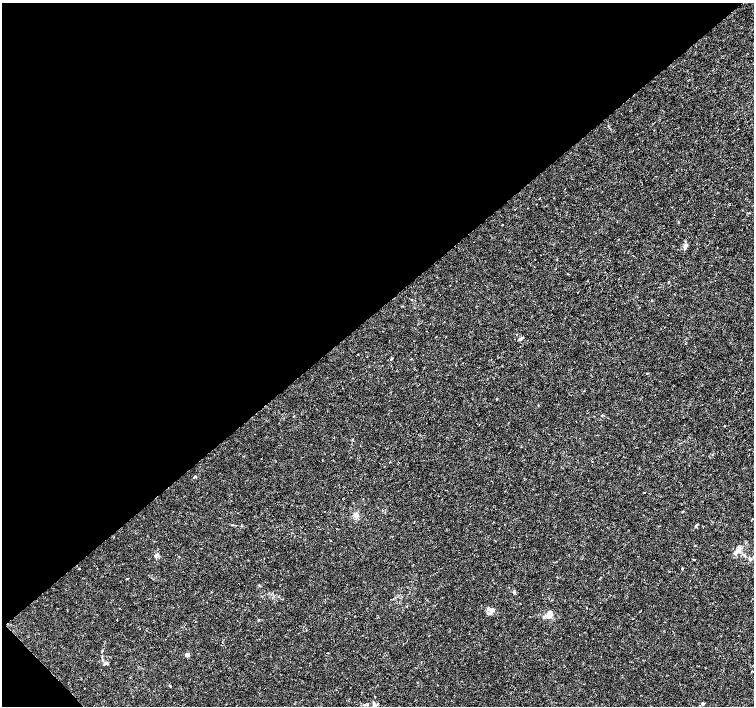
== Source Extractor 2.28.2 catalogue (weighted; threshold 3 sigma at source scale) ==
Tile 5 of 4 x 4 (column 1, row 2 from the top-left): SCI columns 1-1504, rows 2965-4372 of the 6022 x 5995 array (HDU 1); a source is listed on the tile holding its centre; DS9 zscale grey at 2 x 2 block average (1 PNG px = mean of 2 x 2 image px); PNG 756 x 708 px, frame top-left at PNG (2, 3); no overlay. Shown black and unused: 44% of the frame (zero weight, under 3 of 4 exposures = <1% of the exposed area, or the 3 px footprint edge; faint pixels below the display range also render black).
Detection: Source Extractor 2.28.2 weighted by HDU 2 'WHT'; one run over the whole footprint, this tile lists its part. Background 0.00168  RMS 9.3e-04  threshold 0.00418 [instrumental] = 3 sigma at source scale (4.5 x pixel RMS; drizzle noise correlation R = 1.50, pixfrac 1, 0.0396/0.0396 arcsec/px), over >= 5 px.
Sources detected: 23; all 23 listed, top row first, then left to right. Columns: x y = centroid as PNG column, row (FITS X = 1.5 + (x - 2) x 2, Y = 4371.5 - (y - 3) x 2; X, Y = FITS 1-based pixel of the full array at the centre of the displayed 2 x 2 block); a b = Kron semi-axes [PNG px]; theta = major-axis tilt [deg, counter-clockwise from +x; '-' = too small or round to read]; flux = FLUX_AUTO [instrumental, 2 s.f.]
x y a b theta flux
686 246 6 5 - 0.58
411 299 2 2 - 0.084
521 338 5 4 - 0.32
391 359 4 2 - 0.2
741 360 2 2 - 0.069
647 373 2 2 - 0.11
496 399 2 2 - 0.11
601 415 3 2 - 0.1
194 477 4 2 - 0.19
682 511 3 2 - 0.11
356 515 6 5 - 0.83
695 526 5 2 - 0.2
738 550 10 5 33 1.1
156 556 6 5 - 0.49
79 568 2 2 - 0.14
514 592 5 2 - 0.22
491 610 11 5 -12 1.1
550 614 8 5 74 1.8
187 655 3 2 - 1.5
107 663 5 3 - 0.34
170 686 3 2 - 0.13
702 703 3 3 - 0.41
374 705 7 4 -84 0.76
Isophote crosses this tile's border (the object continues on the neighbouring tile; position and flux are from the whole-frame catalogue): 1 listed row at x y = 374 705
Diffuse or blended objects may show on this block-average render without a row.